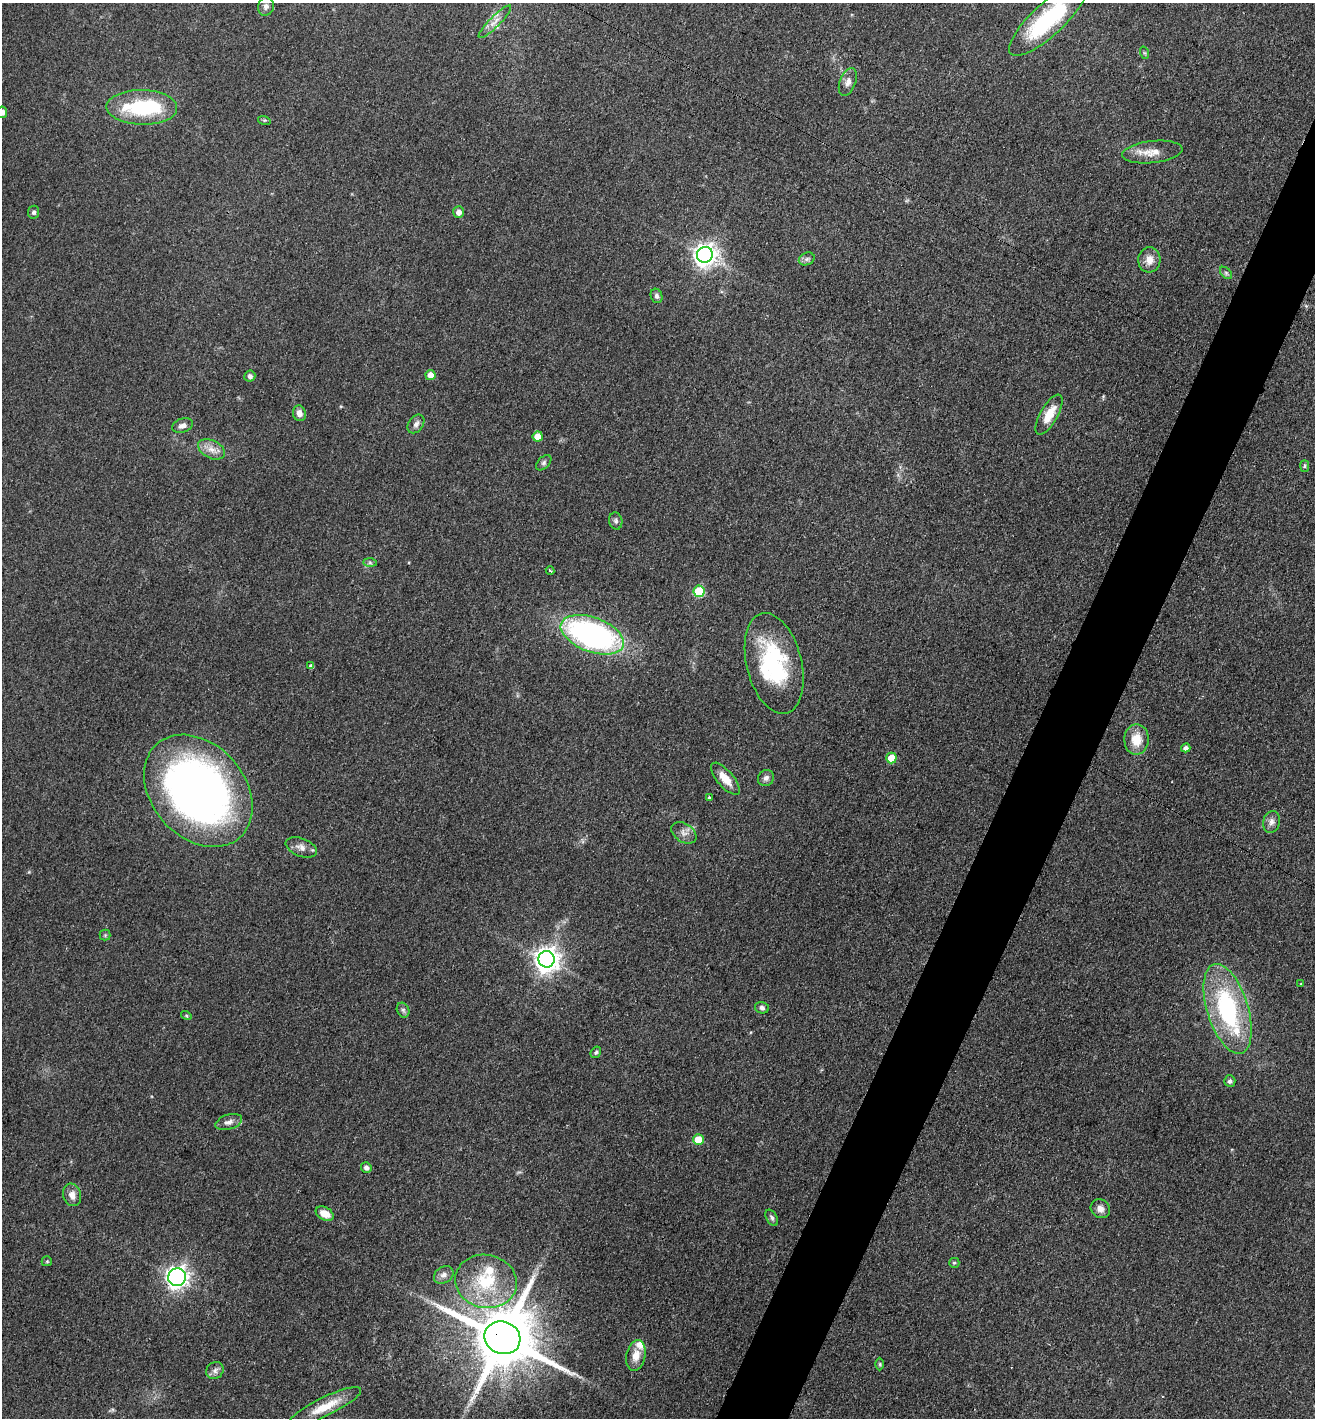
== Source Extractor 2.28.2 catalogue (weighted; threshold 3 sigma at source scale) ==
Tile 10 of 4 x 4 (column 2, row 3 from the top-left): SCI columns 1471-2783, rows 1430-2845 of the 5702 x 5692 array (HDU 1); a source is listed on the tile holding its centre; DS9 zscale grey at full resolution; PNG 1317 x 1420 px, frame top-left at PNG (2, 3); each listed source drawn as its Kron ellipse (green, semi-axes under 4 px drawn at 4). Shown black and unused: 5% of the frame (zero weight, under 3 of 4 exposures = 2% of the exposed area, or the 3 px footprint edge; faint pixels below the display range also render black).
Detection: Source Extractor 2.28.2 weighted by HDU 2 'WHT'; one run over the whole footprint, this tile lists its part. Background 0.0823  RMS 0.0062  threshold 0.0278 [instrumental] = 3 sigma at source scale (4.5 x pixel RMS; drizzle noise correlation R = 1.50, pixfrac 1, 0.05/0.05 arcsec/px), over >= 5 px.
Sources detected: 76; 2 inside a brighter object's white glare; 1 cosmic-ray / hot-pixel residue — neither listed nor drawn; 4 inside a brighter listed object's ellipse — not listed separately; the other 69 listed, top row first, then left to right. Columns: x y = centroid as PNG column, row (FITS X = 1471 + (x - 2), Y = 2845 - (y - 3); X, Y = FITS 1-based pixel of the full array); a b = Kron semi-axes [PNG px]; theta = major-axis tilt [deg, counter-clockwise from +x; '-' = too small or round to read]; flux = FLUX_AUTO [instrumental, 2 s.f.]
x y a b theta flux
266 6 9 8 - 2.7
1048 20 50 16 43 62
495 22 22 5 45 4.7
1145 53 6 4 -70 0.85
848 82 14 8 68 3.9
142 107 35 17 -1 50
2 112 6 5 - 2.3
264 120 6 4 -17 0.89
1152 152 30 11 6 9.6
34 212 6 5 - 1.5
459 212 6 5 - 3.8
705 255 8 7 - 450
807 259 8 6 22 1.8
1149 260 12 11 - 6.2
1226 273 7 4 -46 1.2
656 296 7 5 -69 1.9
430 375 5 5 - 6.5
250 376 5 5 - 2.1
299 413 8 6 -73 3.7
1049 415 22 9 61 12
416 424 10 7 54 2.8
182 425 11 6 18 2.9
538 436 5 5 - 9.4
211 449 14 9 -27 5.6
544 463 9 5 46 1.6
1305 466 6 4 90 0.98
616 521 8 6 -80 1.8
370 563 7 4 -1 1.3
550 571 4 2 - 0.83
699 591 5 5 - 30
592 635 33 17 -20 190
774 663 51 27 -76 69
311 666 4 4 - 2.1
1136 740 15 12 89 12
1186 748 4 4 - 2.7
891 758 5 5 - 13
766 778 8 7 - 2.4
725 779 20 8 -50 8.8
198 791 62 46 -49 360
709 798 4 4 - 1.2
1271 822 11 8 76 3.4
684 833 14 9 -34 3.8
301 847 16 9 -22 4.6
105 935 5 5 - 1
546 959 8 8 - 590
1301 984 4 2 - 0.4
762 1008 7 5 -14 1.8
1228 1009 46 20 -73 79
403 1010 8 6 -63 1.5
186 1016 5 4 - 0.83
596 1052 6 5 - 1.1
1230 1081 6 5 - 1.7
229 1122 14 7 17 3.6
698 1140 5 5 - 12
366 1167 5 5 - 2.9
72 1195 11 9 -72 4.6
1100 1209 10 9 - 3.8
325 1214 9 6 -29 7.5
772 1218 9 5 -61 1.6
47 1261 5 5 - 0.77
954 1263 5 5 - 0.96
444 1275 10 8 33 3.4
177 1277 9 8 - 340
486 1281 31 26 -12 38
502 1338 18 16 -24 5800
636 1355 16 9 79 7.5
880 1364 6 4 90 0.92
215 1370 9 8 - 2.7
325 1407 40 9 26 15
Overlapping masked pixels (flux is a lower limit): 1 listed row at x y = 502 1338
Isophote crosses this tile's border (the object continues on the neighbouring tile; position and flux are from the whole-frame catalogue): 2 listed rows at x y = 1048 20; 2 112